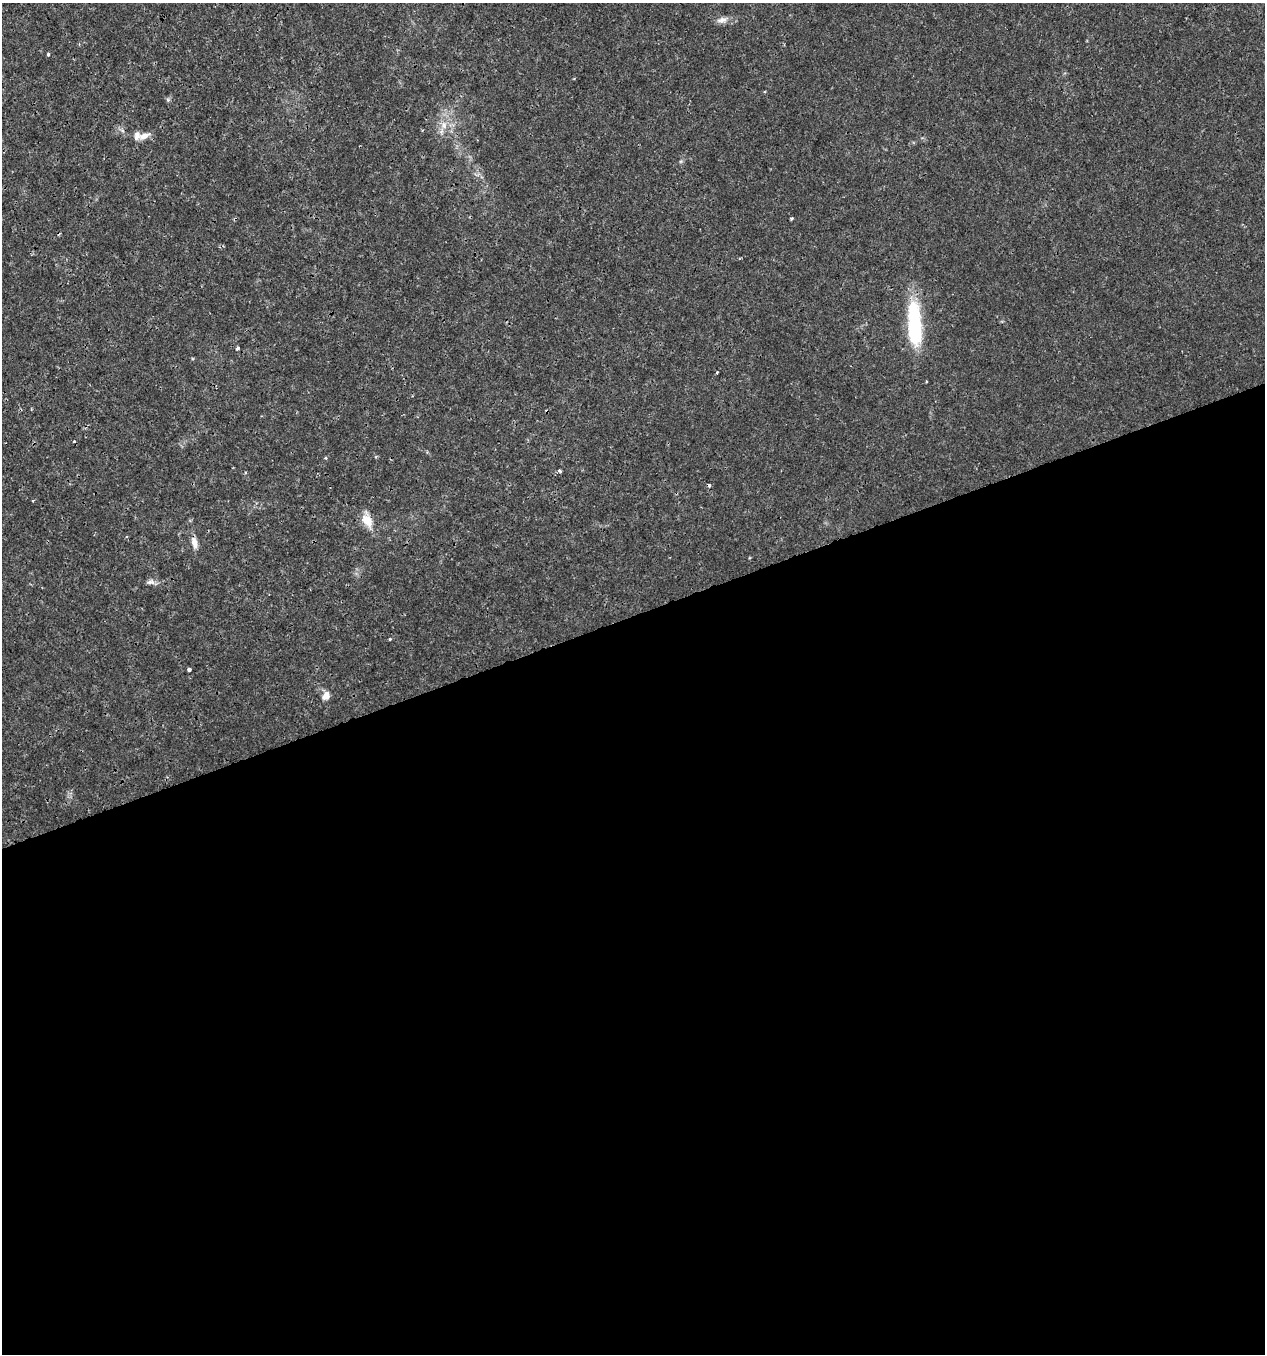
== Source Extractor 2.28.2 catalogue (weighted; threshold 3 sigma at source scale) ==
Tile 15 of 4 x 4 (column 3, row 4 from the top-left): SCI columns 2645-3907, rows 1-1352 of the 5236 x 5408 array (HDU 1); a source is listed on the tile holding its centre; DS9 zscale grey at full resolution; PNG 1267 x 1356 px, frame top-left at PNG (2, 3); no overlay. Shown black and unused: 55% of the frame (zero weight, under 3 of 4 exposures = <1% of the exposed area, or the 3 px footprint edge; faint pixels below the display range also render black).
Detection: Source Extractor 2.28.2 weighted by HDU 2 'WHT'; one run over the whole footprint, this tile lists its part. Background 0.00101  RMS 9.7e-04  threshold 0.00435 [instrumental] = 3 sigma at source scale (4.5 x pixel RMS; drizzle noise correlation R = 1.50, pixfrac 1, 0.0396/0.0396 arcsec/px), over >= 5 px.
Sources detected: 18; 2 cosmic-ray / hot-pixel residue — not listed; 1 inside a brighter listed object's ellipse — not listed separately; the other 15 listed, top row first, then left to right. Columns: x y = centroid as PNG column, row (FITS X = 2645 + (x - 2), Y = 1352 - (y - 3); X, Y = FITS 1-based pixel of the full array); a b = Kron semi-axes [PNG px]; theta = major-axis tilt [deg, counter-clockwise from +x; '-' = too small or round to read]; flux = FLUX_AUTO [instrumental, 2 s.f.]
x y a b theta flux
721 20 14 7 12 0.51
48 54 3 3 - 0.2
444 125 11 7 -90 0.65
144 136 15 8 21 0.74
792 218 3 3 - 0.2
914 323 52 14 -87 8.2
237 348 4 3 - 0.27
325 458 4 3 - 0.1
559 471 5 4 - 0.16
367 520 21 12 -66 1.3
194 543 15 7 -76 0.72
150 582 12 6 -1 0.38
390 639 4 3 - 0.099
189 669 3 3 - 0.28
326 696 11 9 56 0.66